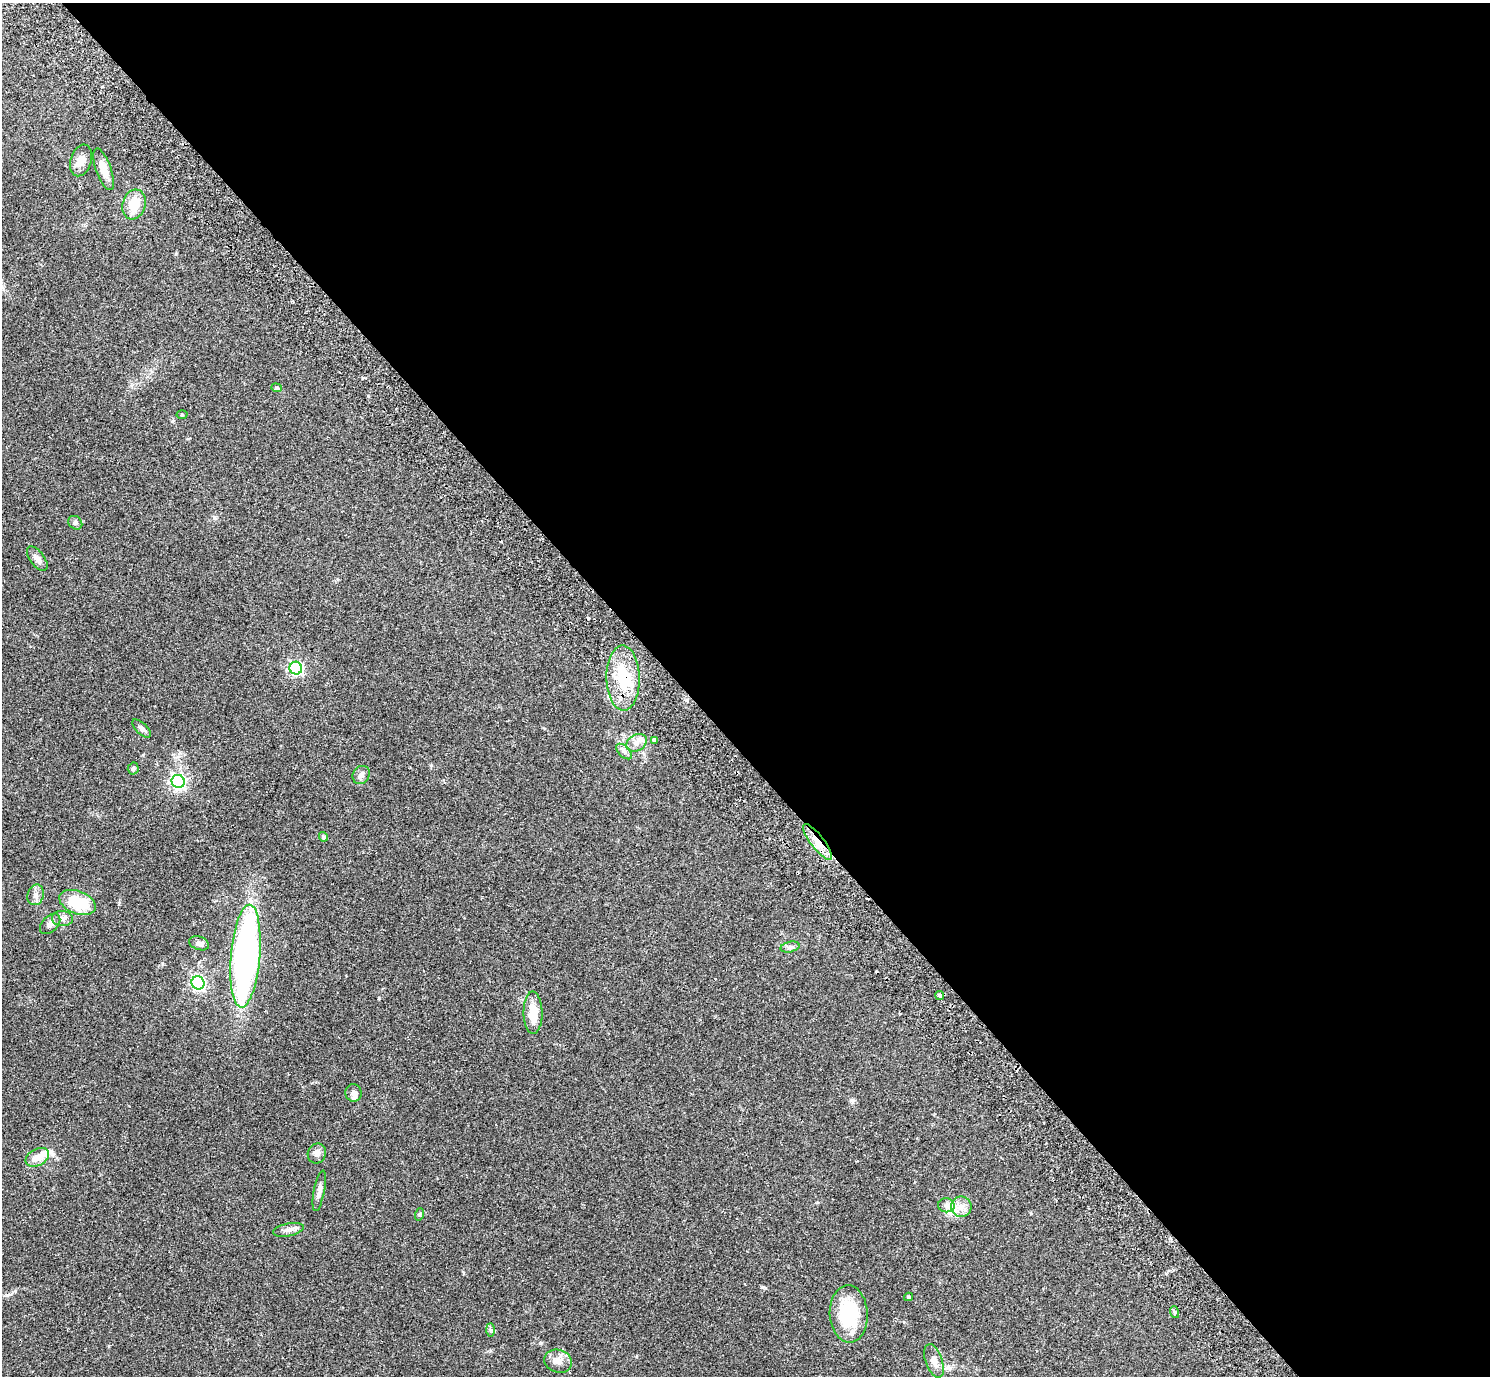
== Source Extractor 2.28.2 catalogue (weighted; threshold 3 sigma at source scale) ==
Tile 8 of 4 x 4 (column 4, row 2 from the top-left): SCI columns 4514-6001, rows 2949-4322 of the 6052 x 6035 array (HDU 1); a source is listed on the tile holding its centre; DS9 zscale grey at full resolution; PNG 1492 x 1378 px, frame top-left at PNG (2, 3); each listed source drawn as its Kron ellipse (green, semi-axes under 4 px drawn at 4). Shown black and unused: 54% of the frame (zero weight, under 2 of 3 exposures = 3% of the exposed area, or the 3 px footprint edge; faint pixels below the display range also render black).
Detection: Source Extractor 2.28.2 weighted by HDU 2 'WHT'; one run over the whole footprint, this tile lists its part. Background 0.0812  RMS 0.0059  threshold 0.0267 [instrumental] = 3 sigma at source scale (4.5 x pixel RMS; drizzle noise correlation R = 1.50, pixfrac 1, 0.05/0.05 arcsec/px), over >= 5 px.
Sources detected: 47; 1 cosmic-ray / hot-pixel residue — neither listed nor drawn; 4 inside a brighter listed object's ellipse — not listed separately; the other 42 listed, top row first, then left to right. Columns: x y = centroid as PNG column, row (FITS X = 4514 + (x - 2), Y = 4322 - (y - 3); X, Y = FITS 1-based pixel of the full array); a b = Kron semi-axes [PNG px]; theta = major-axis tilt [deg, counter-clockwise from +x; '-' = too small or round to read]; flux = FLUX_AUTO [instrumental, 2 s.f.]
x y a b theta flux
81 160 16 10 73 4.8
104 169 22 7 -70 6.6
134 204 15 11 73 10
276 388 5 4 - 0.72
182 415 5 3 - 0.56
75 523 7 6 - 1.3
37 559 14 7 -53 3.3
296 668 6 6 - 97
623 678 32 16 -89 22
142 728 12 5 -44 1.9
654 740 4 3 - 1.2
636 743 11 8 32 3.4
624 752 9 5 -45 1.8
133 768 6 5 - 1.1
361 775 9 8 - 2.3
178 781 6 6 - 150
323 837 5 4 - 1.3
818 842 22 6 -52 9
36 895 10 8 75 2.9
77 902 19 11 -21 21
62 918 10 7 -2 2.7
50 924 12 7 46 2.9
199 943 10 6 -19 2.4
790 947 9 5 13 1.5
245 956 51 14 85 220
198 983 7 6 - 120
939 995 4 3 - 1.4
533 1013 21 9 -89 11
353 1093 9 8 - 2.4
317 1153 10 9 - 2.7
37 1157 12 8 29 5.2
319 1191 21 5 79 3
946 1205 8 7 - 2.3
961 1207 10 10 - 4.6
420 1214 6 4 71 0.74
288 1230 16 6 11 2.9
908 1297 4 3 - 0.78
1174 1312 6 4 -71 0.8
849 1314 28 19 -88 31
490 1330 7 4 -90 0.89
558 1361 14 11 -17 5
934 1361 17 8 -70 4.2
Overlapping masked pixels (flux is a lower limit): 2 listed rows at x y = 623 678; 818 842
Unlisted compact peaks at least as high as the median listed source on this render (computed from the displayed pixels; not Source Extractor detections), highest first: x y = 541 1343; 763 1287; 176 254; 852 1100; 214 517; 109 1346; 431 765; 463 1272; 119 903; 544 728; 1031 1213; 131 386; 490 1351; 172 421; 904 1322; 1166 1273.